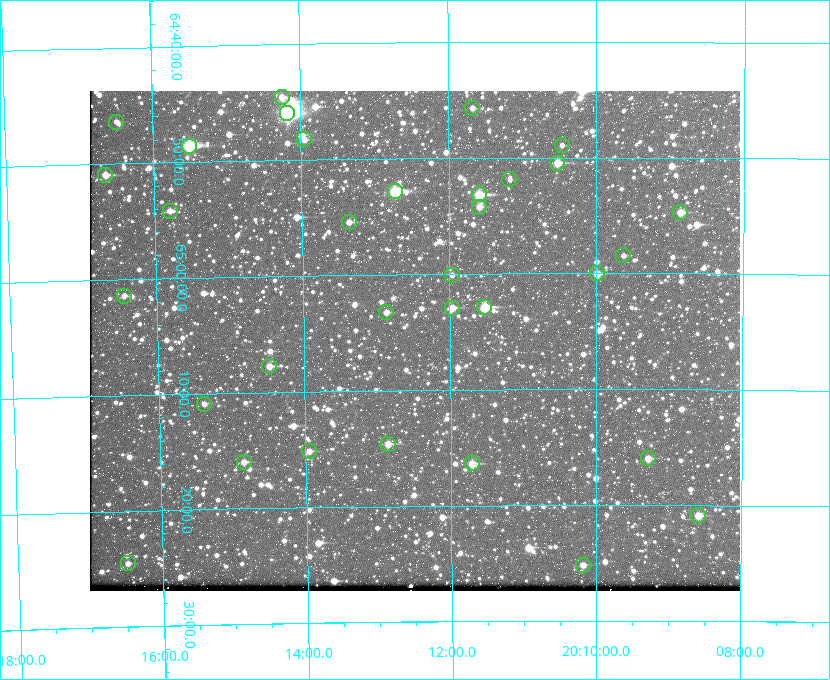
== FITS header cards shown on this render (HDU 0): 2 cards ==
NAXIS1  =                  650 / Width of table row in bytes
NAXIS2  =                  500 / Number of rows in table

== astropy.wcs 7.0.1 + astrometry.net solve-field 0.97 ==
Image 650 x 500 px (HDU 0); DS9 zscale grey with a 90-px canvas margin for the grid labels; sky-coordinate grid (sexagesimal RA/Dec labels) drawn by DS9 from the SOLVED WCS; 33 Tycho-2 reference stars matched to detected sources circled (green)
Header WCS: none
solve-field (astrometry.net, Tycho-2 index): SOLVED blind (the file carries no WCS)
Solved WCS: RA---TAN-SIP/DEC--TAN-SIP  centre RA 20:12:29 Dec +65:06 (303.12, +65.10 deg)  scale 5.18 arcsec/px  FOV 56.2' x 43.2'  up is -179 deg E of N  parity flipped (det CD > 0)
(file carries no celestial WCS; the grid is the blind solution)
Tycho-2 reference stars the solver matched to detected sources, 33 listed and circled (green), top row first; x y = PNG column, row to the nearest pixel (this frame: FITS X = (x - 90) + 1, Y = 500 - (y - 91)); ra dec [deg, ICRS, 3 dp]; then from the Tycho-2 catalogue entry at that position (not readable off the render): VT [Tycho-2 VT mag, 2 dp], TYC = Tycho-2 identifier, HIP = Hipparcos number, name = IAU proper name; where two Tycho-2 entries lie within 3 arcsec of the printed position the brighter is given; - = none
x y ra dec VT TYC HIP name
282 97 303.562 +64.742 10.88 4240-278-1 - -
472 108 302.919 +64.761 11.77 4240-64-1 - -
287 113 303.544 +64.765 7.36 4240-620-1 99731 -
116 122 304.122 +64.773 12.06 4240-1113-1 - -
304 139 303.488 +64.804 11.29 4240-68-1 - -
562 145 302.617 +64.815 11.97 4240-238-1 - -
189 146 303.878 +64.810 8.93 4240-794-1 - -
557 163 302.633 +64.841 10.69 4240-985-1 - -
105 175 304.164 +64.849 10.65 4240-315-1 - -
509 179 302.794 +64.865 12.51 4240-904-1 - -
395 191 303.184 +64.880 9.02 4240-488-1 - -
479 194 302.897 +64.886 9.40 4240-717-1 - -
479 207 302.899 +64.904 11.91 4240-435-1 - -
170 211 303.948 +64.903 11.68 4240-549-1 - -
680 212 302.216 +64.912 11.03 4240-1279-1 - -
349 222 303.341 +64.923 11.58 4240-148-1 - -
623 255 302.408 +64.974 11.97 4240-686-1 - -
597 273 302.498 +65.000 11.22 4240-149-1 - -
452 275 302.992 +65.001 11.85 4240-479-1 - -
124 296 304.112 +65.024 12.29 4240-364-1 - -
484 307 302.882 +65.048 10.25 4240-98-1 - -
452 308 302.992 +65.048 11.44 4240-88-1 - -
386 312 303.217 +65.054 11.98 4240-166-1 - -
269 366 303.620 +65.129 11.18 4240-34-1 - -
204 404 303.846 +65.181 11.99 4240-1077-1 - -
388 444 303.217 +65.244 11.17 4240-236-1 - -
309 451 303.488 +65.252 12.13 4240-1343-1 - -
648 458 302.323 +65.266 11.19 4240-188-1 - -
244 462 303.713 +65.266 11.45 4240-564-1 - -
472 463 302.928 +65.273 10.74 4240-760-1 - -
698 515 302.149 +65.348 11.48 4240-952-1 - -
128 563 304.121 +65.408 11.90 4240-305-1 - -
583 565 302.546 +65.419 11.91 4240-28-1 - -